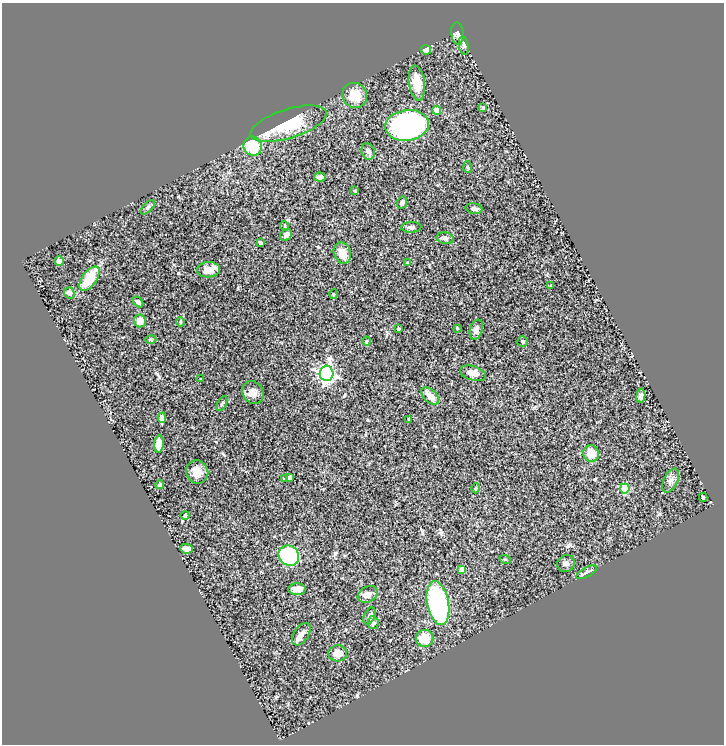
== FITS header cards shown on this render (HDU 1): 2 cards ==
NAXIS1  =                  722
NAXIS2  =                  742

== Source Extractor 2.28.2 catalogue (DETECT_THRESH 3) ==
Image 722 x 742 px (HDU 1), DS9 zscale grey, 1 PNG px = 1 image px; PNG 726 x 746 px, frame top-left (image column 1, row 742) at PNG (2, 3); each listed source drawn as its Kron ellipse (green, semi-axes under 4 px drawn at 4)
Background 1.43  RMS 0.045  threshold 0.136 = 3 sigma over >= 5 px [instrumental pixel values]
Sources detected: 73; all 73 listed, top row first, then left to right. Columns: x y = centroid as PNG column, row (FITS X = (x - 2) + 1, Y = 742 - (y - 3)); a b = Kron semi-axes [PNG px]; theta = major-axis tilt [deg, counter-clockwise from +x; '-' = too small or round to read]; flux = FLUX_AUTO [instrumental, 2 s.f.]
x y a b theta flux
458 34 11 6 -84 11
464 46 9 4 -80 6.3
426 50 5 4 - 15
417 83 17 8 -83 52
355 95 13 12 - 54
483 108 3 3 - 5.2
437 110 4 4 - 60
289 124 39 14 17 130
407 125 22 15 8 810
253 146 10 9 - 99
368 152 8 6 -72 12
468 167 6 4 -86 3.8
320 177 6 4 -6 9.4
355 191 4 3 - 3.7
402 203 6 5 - 7.7
148 207 9 4 45 5.5
474 208 8 5 -9 11
285 226 5 3 - 2.3
411 227 10 5 2 8.5
286 235 6 5 - 11
445 238 8 5 -9 7.6
260 243 4 3 - 6
342 253 11 8 -70 31
59 261 5 4 - 8.3
407 263 3 3 - 2.3
208 270 11 7 3 32
89 279 14 7 55 98
551 285 3 3 - 2.6
69 293 6 5 - 15
333 294 5 3 - 2.9
138 302 6 4 -47 6.9
140 321 6 6 - 25
180 322 5 3 - 2.8
457 328 3 3 - 2.2
399 329 4 2 - 2.5
476 330 10 6 72 12
151 339 5 3 - 3.3
366 341 4 3 - 2.9
523 341 5 5 - 5.7
326 373 7 7 - 910
473 373 13 7 -17 24
201 379 3 2 - 1.8
253 392 12 10 -59 20
430 396 10 6 -44 26
641 396 7 4 83 8
222 403 8 3 62 3.8
162 418 5 4 - 16
409 419 4 3 - 4.3
159 444 8 5 84 18
591 454 8 8 - 34
197 472 12 11 - 28
289 477 3 3 - 5.7
284 478 4 3 - 4.5
671 481 13 7 64 14
160 485 4 3 - 5.4
476 488 5 3 - 2.6
625 488 5 4 - 150
703 497 4 3 - 4.2
185 515 4 3 - 5.2
186 549 6 5 - 17
289 556 11 9 -43 300
505 559 6 3 -18 3.2
566 563 9 8 - 10
462 569 4 4 - 20
586 572 11 4 28 8.4
297 589 8 6 0 20
368 594 10 7 30 17
438 603 22 11 -79 460
369 616 9 5 64 8.6
373 623 6 5 - 11
301 634 12 7 56 17
425 638 9 8 - 54
338 653 9 8 - 24